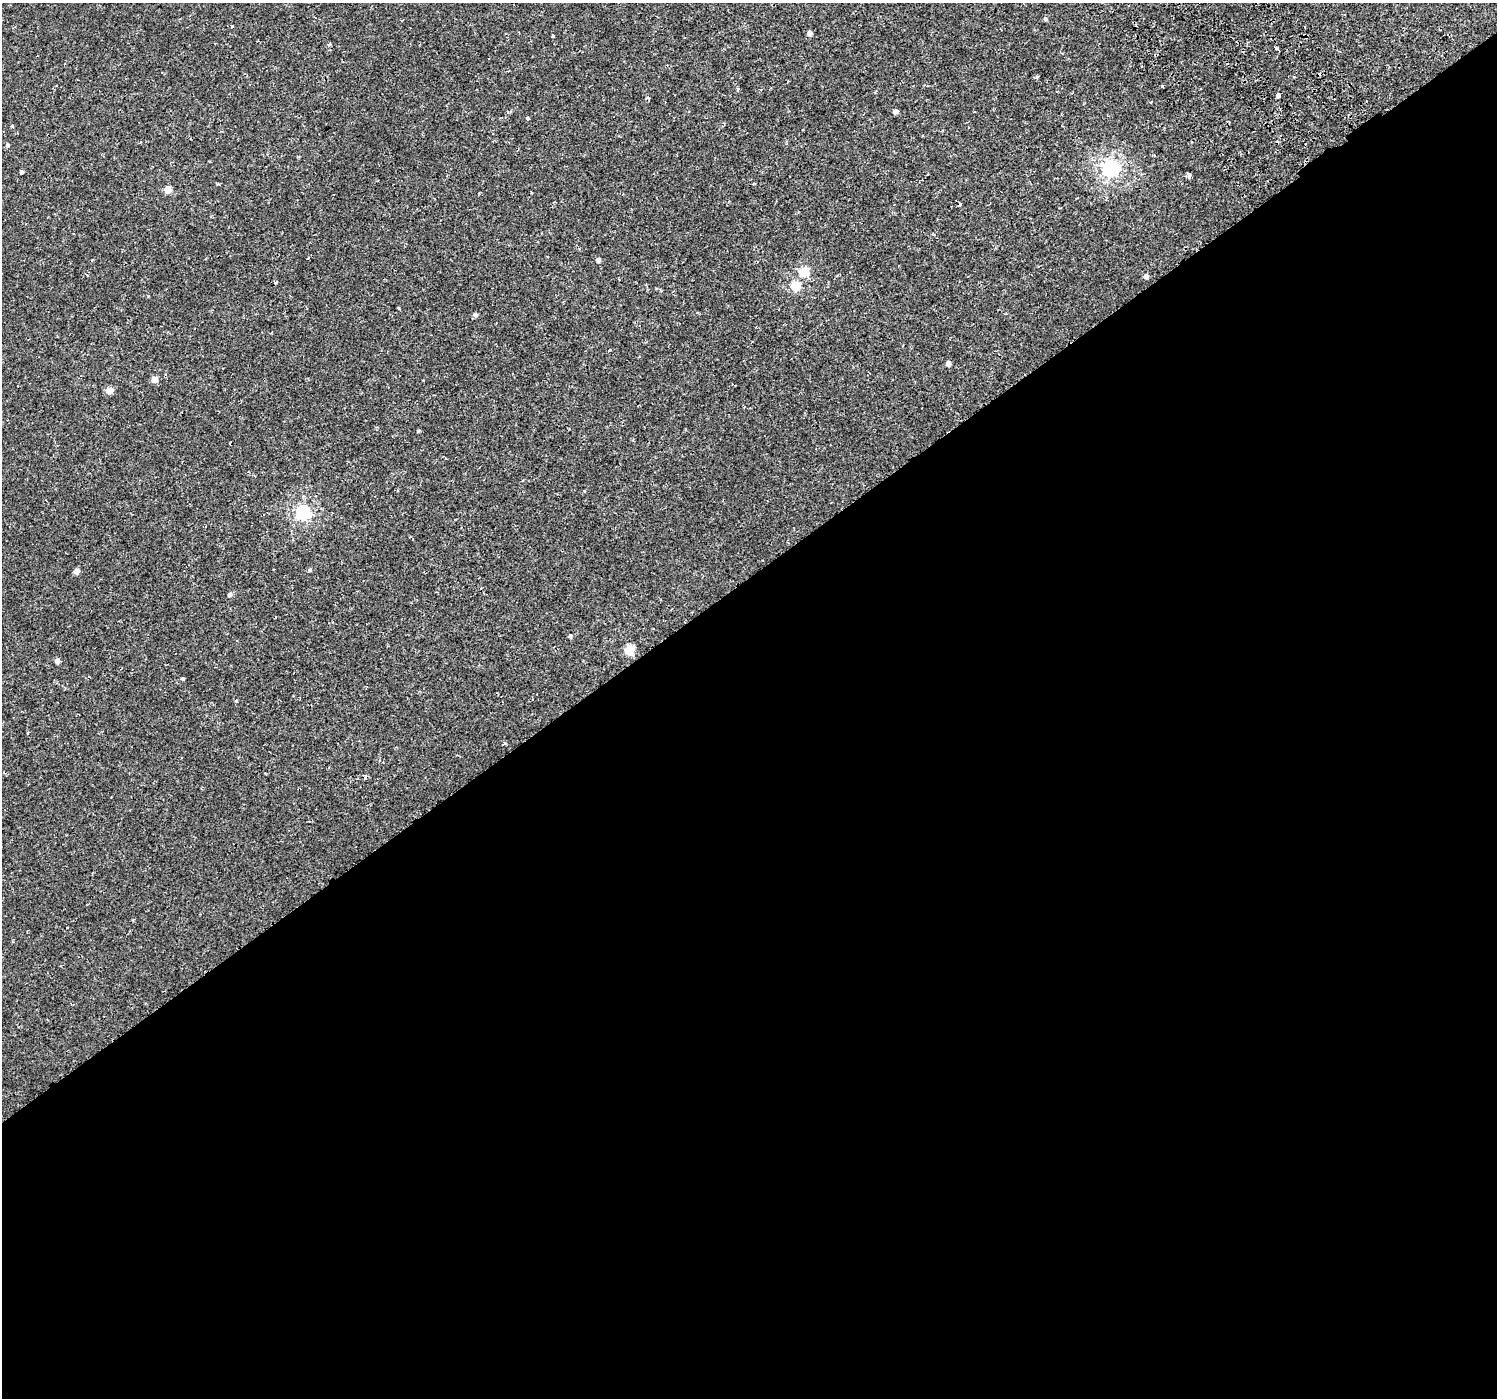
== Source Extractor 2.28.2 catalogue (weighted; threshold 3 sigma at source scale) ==
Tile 15 of 4 x 4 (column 3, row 4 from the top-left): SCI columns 3035-4529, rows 173-1568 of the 6076 x 5992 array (HDU 1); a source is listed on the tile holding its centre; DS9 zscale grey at full resolution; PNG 1499 x 1400 px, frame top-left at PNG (2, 3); no overlay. Shown black and unused: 59% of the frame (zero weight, under 2 of 3 exposures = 3% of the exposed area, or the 3 px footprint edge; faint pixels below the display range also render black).
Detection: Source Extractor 2.28.2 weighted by HDU 2 'WHT'; one run over the whole footprint, this tile lists its part. Background 3.61e-04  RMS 0.0014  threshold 0.00631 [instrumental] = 3 sigma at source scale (4.5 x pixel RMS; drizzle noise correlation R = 1.50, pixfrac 1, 0.0396/0.0396 arcsec/px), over >= 5 px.
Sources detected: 42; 6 cosmic-ray / hot-pixel residue — not listed; the other 36 listed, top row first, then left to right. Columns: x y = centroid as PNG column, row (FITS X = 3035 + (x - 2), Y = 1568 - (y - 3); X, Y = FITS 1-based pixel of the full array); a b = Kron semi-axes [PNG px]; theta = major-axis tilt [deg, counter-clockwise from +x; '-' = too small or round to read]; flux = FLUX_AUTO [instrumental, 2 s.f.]
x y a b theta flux
1045 19 5 5 - 0.28
231 26 4 3 - 0.12
810 33 4 4 - 0.76
552 36 3 3 - 0.2
329 44 4 3 - 0.18
1276 48 4 3 - 0.52
1037 77 4 4 - 0.15
1278 95 4 3 - 2
895 112 4 4 - 0.9
527 118 3 3 - 0.6
7 145 4 4 - 0.28
1111 167 6 6 - 40
21 172 4 3 - 0.35
1189 174 5 3 - 0.57
218 184 3 3 - 0.13
167 190 5 4 - 2.4
598 260 4 4 - 0.58
804 272 5 5 - 6.5
1146 276 4 4 - 0.67
796 286 5 5 - 6
398 308 3 2 - 0.13
475 315 5 4 - 0.38
609 350 3 3 - 0.46
948 363 4 4 - 0.74
154 379 5 4 - 1.7
110 391 5 5 - 1.7
584 491 3 2 - 0.12
303 512 6 6 - 24
310 570 4 4 - 0.18
77 571 4 4 - 0.98
230 594 5 4 - 0.44
570 636 4 4 - 0.28
630 650 5 5 - 7.3
57 661 4 4 - 0.59
183 679 3 3 - 0.3
505 743 4 3 - 0.25